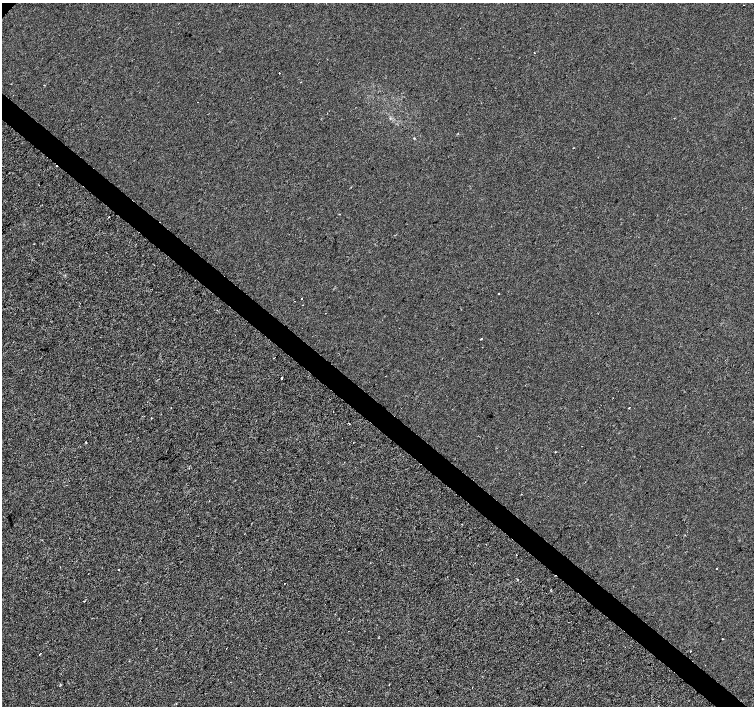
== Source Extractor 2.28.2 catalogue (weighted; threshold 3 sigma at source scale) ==
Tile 6 of 4 x 4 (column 2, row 2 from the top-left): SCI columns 1509-3011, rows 3048-4454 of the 6016 x 6029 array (HDU 1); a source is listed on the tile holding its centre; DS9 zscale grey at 2 x 2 block average (1 PNG px = mean of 2 x 2 image px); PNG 756 x 708 px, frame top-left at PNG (2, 3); no overlay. Shown black and unused: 4% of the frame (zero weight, under 2 of 3 exposures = <1% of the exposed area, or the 3 px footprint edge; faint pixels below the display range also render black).
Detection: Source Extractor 2.28.2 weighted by HDU 2 'WHT'; one run over the whole footprint, this tile lists its part. Background 2.22e-04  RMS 0.0026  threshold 0.0116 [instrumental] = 3 sigma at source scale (4.5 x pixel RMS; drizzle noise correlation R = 1.50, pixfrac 1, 0.0396/0.0396 arcsec/px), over >= 5 px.
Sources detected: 27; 6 cosmic-ray / hot-pixel residue — not listed; the other 21 listed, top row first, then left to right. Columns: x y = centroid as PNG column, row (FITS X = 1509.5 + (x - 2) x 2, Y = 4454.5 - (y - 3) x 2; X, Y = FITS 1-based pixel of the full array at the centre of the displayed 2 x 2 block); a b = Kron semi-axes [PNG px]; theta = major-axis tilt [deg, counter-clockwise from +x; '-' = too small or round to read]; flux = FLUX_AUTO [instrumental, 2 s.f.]
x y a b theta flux
279 73 2 2 - 0.34
197 102 2 2 - 0.29
339 214 2 2 - 0.71
109 216 2 2 - 0.51
499 294 2 2 - 0.48
302 298 2 2 - 1.8
325 313 2 2 - 0.24
481 339 2 2 - 0.82
281 379 2 2 - 3.1
171 407 2 2 - 0.41
629 408 3 2 - 0.31
555 452 2 2 - 0.37
521 494 2 2 - 0.25
516 555 2 2 - 0.23
716 568 2 2 - 1
118 570 2 2 - 0.57
517 579 2 2 - 0.27
84 601 2 2 - 0.39
722 639 2 2 - 0.53
690 651 2 2 - 0.57
60 684 2 2 - 0.26
Diffuse or blended objects may show on this block-average render without a row.